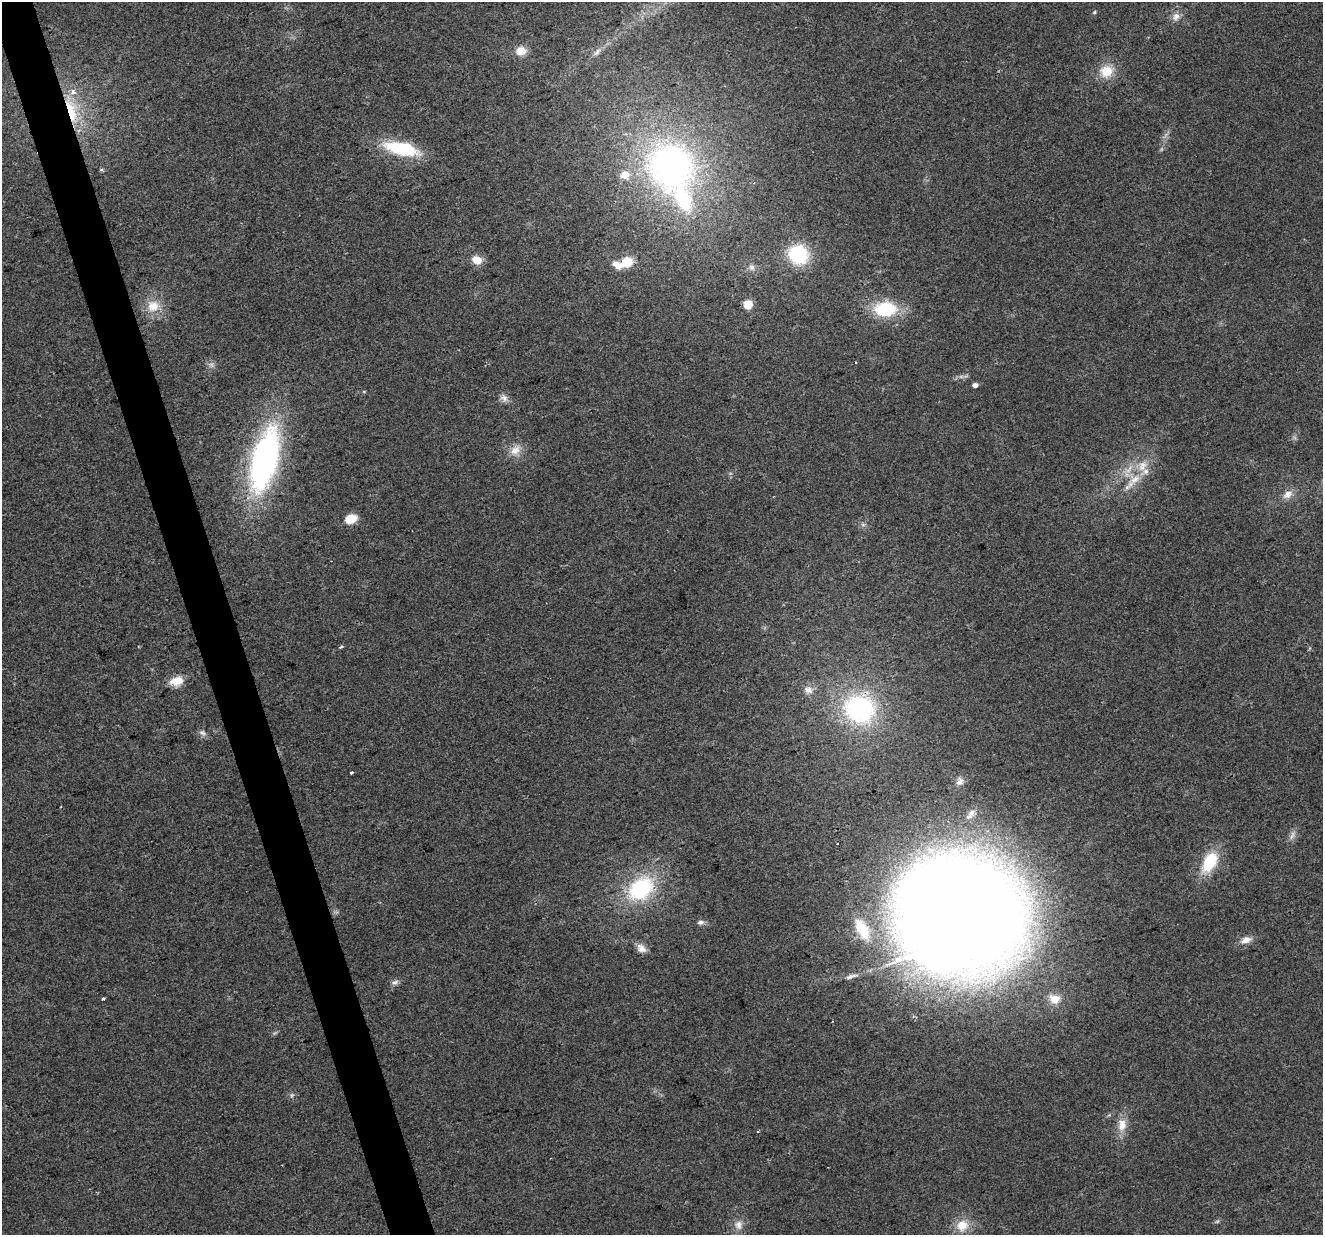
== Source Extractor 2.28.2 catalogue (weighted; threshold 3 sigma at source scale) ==
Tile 11 of 4 x 4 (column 3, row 3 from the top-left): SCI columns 2643-3963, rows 1290-2522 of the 5285 x 5096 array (HDU 1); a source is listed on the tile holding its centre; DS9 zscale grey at full resolution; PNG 1325 x 1237 px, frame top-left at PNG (2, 2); no overlay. Shown black and unused: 3% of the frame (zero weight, under 2 of 3 exposures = <1% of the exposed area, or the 3 px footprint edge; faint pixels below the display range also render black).
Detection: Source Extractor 2.28.2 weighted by HDU 2 'WHT'; one run over the whole footprint, this tile lists its part. Background 0.0283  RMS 0.0061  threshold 0.0276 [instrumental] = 3 sigma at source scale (4.5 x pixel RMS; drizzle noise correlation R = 1.50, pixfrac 1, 0.0396/0.0396 arcsec/px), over >= 5 px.
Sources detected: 60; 3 too faint to see at this stretch — not listed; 8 inside a brighter listed object's ellipse — not listed separately; the other 49 listed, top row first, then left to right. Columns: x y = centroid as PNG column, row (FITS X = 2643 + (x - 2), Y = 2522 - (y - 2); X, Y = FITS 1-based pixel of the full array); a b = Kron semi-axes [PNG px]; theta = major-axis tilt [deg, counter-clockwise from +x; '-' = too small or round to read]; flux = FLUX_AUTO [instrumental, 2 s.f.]
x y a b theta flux
1094 12 5 4 - 0.76
1176 16 12 10 55 4.3
521 51 11 9 5 8.1
597 52 13 6 52 2.8
1106 71 16 14 22 14
71 111 39 13 -74 26
401 148 39 12 -15 42
671 166 53 50 -42 250
101 170 5 3 - 0.88
798 254 20 18 -41 40
477 260 11 9 -28 7.7
627 262 16 9 29 15
752 267 9 8 - 2.8
748 304 8 7 - 9.3
153 306 18 17 - 12
885 309 24 16 1 35
975 385 5 4 - 2.7
504 398 12 8 -53 3.2
515 450 17 12 44 7.2
265 460 69 27 76 170
1134 479 20 15 -1 14
1288 494 15 10 34 5.5
351 519 10 8 19 13
863 525 7 4 0 1.3
341 647 3 3 - 4.3
177 681 16 10 15 9.3
808 690 12 10 -23 4.3
860 709 36 32 -22 86
203 733 11 7 -42 2.3
351 772 3 3 - 1.7
960 782 11 8 35 3.1
971 814 18 7 49 4
1292 835 13 5 71 2.8
1209 862 22 12 61 28
641 888 39 28 38 54
963 915 82 75 -12 2100
700 922 9 6 12 2
862 929 30 14 -62 21
1246 940 16 9 17 5
641 948 14 9 -40 4.4
851 976 20 6 14 3.7
395 982 10 5 16 2.1
103 999 4 3 - 2
1054 999 16 13 -16 8.9
1122 1125 18 12 80 8.4
758 1131 3 3 - 1.2
1217 1221 6 4 2 0.94
738 1225 13 11 83 5.2
962 1225 17 16 - 11
Overlapping masked pixels (flux is a lower limit): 2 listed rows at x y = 71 111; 860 709